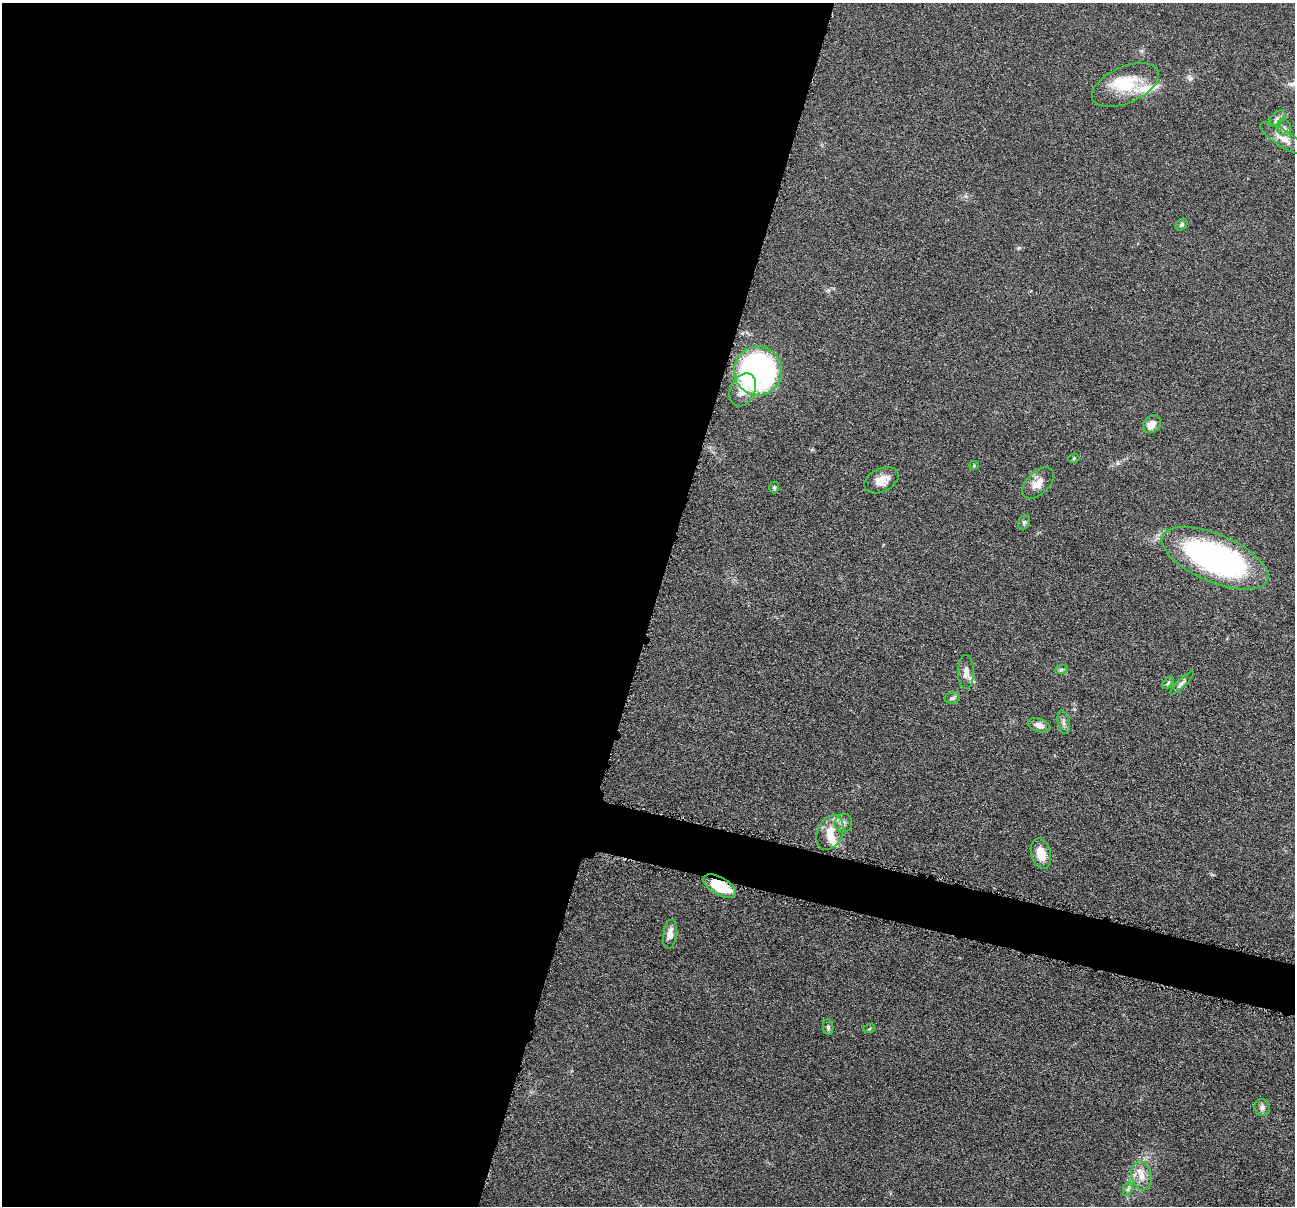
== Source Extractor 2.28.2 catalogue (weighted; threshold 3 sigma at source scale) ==
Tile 5 of 4 x 4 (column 1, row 2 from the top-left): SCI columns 6-1298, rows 2663-3866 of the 5183 x 5199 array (HDU 1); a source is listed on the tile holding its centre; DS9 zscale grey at full resolution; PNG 1297 x 1208 px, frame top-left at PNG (2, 3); each listed source drawn as its Kron ellipse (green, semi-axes under 4 px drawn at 4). Shown black and unused: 53% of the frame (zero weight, under 4 of 8 exposures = <1% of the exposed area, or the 3 px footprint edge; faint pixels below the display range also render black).
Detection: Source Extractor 2.28.2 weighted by HDU 2 'WHT'; one run over the whole footprint, this tile lists its part. Background 0.0372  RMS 0.0038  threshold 0.0156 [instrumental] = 3 sigma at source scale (4.09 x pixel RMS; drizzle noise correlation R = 1.36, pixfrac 0.8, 0.05/0.05 arcsec/px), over >= 5 px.
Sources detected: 36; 1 inside a brighter object's white glare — neither listed nor drawn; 3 inside a brighter listed object's ellipse — not listed separately; the other 32 listed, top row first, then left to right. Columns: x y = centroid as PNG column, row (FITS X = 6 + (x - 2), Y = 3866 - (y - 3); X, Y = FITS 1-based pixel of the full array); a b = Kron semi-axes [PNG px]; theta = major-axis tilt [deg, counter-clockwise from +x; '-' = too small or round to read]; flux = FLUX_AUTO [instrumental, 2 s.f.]
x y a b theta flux
1125 85 36 18 24 13
1277 118 10 6 43 1.3
1284 128 8 7 - 1.4
1283 139 27 8 -32 3.7
1182 225 6 5 - 0.67
758 371 24 24 - 95
743 390 17 12 65 5
1152 424 10 7 44 2.9
1074 458 5 3 - 0.33
974 465 5 4 - 0.36
881 480 18 11 26 4.2
1038 483 19 11 44 3.9
774 488 6 5 - 0.55
1024 522 7 5 68 0.68
1215 558 57 24 -23 100
1061 670 7 4 20 0.63
966 672 17 8 89 2.7
1168 683 7 4 46 0.54
1182 683 16 4 44 1.1
952 698 8 5 14 0.77
1064 722 12 6 -78 1.3
1039 725 11 6 -17 2.4
843 823 9 9 - 1.6
830 832 18 12 66 5.8
1041 854 15 9 -76 5.4
720 886 18 9 -30 13
670 934 15 6 82 2.8
828 1027 8 5 -81 0.76
869 1029 6 4 20 0.44
1262 1108 8 8 - 1.4
1141 1176 15 10 -76 3.7
1128 1189 7 4 71 0.75
Overlapping masked pixels (flux is a lower limit): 1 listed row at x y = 720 886